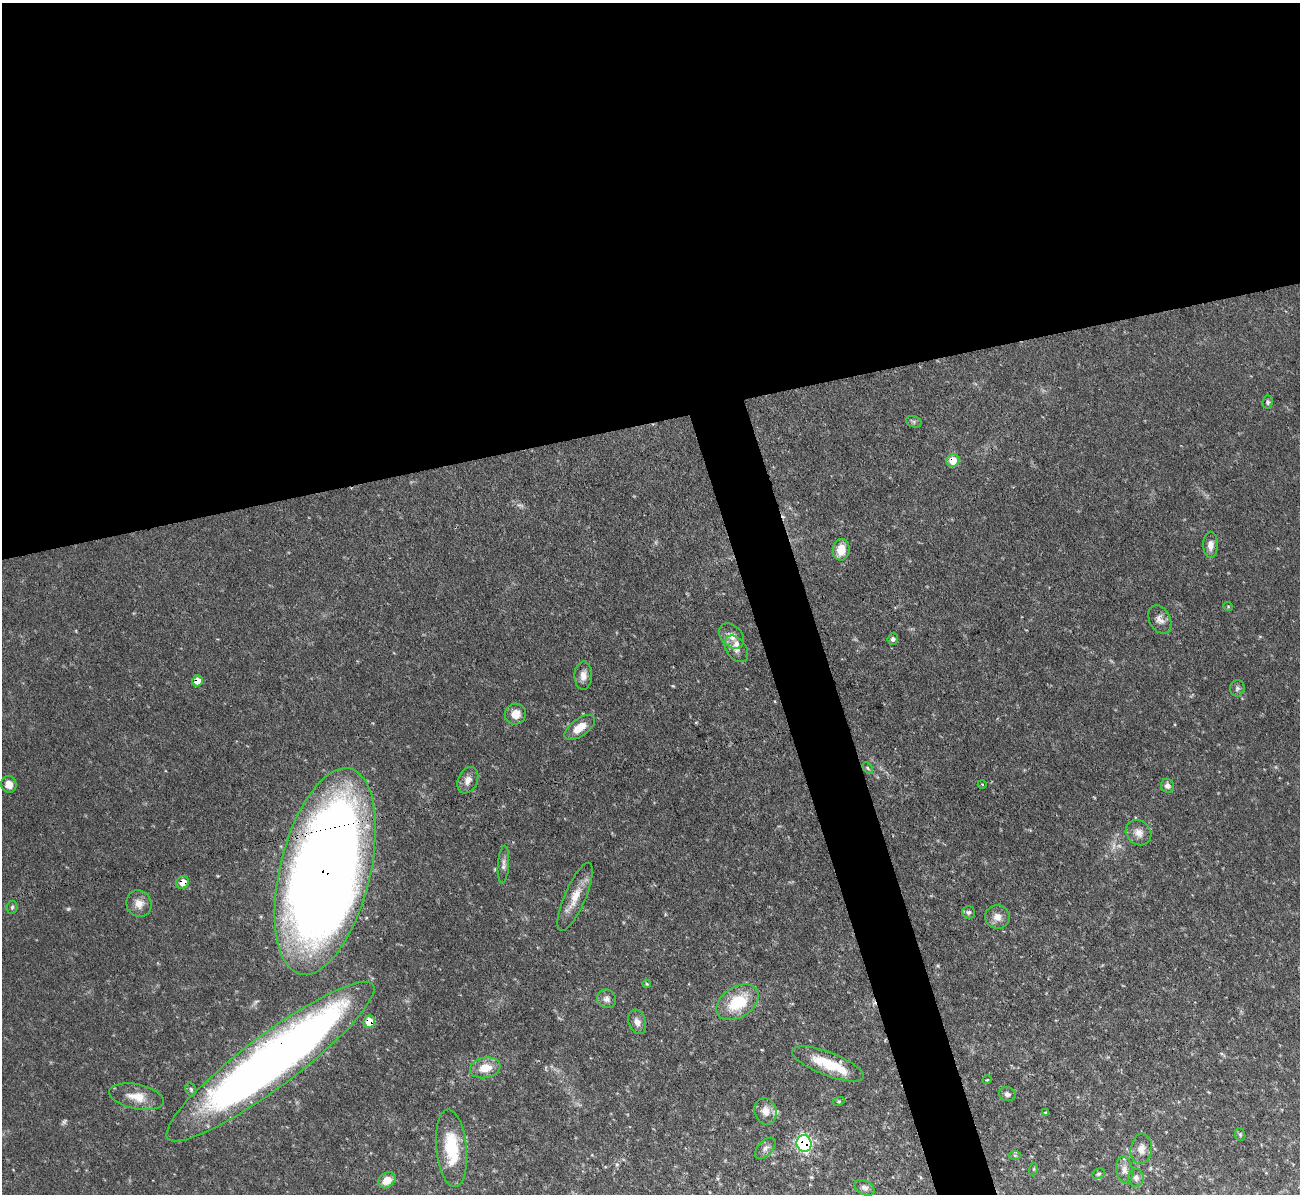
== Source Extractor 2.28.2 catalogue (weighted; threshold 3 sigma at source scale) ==
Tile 2 of 4 x 4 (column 2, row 1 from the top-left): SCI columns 1299-2596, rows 3717-4908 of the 5192 x 5173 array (HDU 1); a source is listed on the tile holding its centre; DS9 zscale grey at full resolution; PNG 1302 x 1196 px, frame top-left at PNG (2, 3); each listed source drawn as its Kron ellipse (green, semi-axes under 4 px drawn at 4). Shown black and unused: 38% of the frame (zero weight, under 3 of 4 exposures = <1% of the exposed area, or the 3 px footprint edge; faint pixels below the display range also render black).
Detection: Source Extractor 2.28.2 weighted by HDU 2 'WHT'; one run over the whole footprint, this tile lists its part. Background 0.103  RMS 0.0052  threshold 0.0233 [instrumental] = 3 sigma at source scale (4.5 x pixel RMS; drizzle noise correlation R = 1.50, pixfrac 1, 0.05/0.05 arcsec/px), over >= 5 px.
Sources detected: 62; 2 too faint to see at this stretch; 1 inside a brighter object's white glare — neither listed nor drawn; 3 inside a brighter listed object's ellipse — not listed separately; the other 56 listed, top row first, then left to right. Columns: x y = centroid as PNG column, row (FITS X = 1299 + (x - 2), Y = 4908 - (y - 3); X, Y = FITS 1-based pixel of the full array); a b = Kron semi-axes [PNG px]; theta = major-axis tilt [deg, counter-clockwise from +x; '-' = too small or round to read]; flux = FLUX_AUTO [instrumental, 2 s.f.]
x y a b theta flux
1268 402 6 5 - 1.1
914 422 8 5 -19 1.1
953 460 6 6 - 9.4
1210 545 13 7 90 3.4
841 550 11 8 82 8.6
1228 606 5 3 - 0.48
1160 619 15 10 -61 3.7
731 636 14 10 -45 4.2
893 639 6 5 - 1.4
736 649 15 9 -53 4.1
583 676 14 8 88 3.8
197 681 5 5 - 5.7
1237 688 8 7 - 1.5
515 714 11 10 - 5.7
580 727 18 8 36 7.3
868 768 6 4 -59 0.81
468 780 14 9 65 4.1
9 784 8 7 - 4.4
982 784 4 3 - 0.39
1167 786 7 6 - 2
1139 833 14 11 -42 4.7
503 865 19 5 86 2.6
325 871 106 45 76 1000
183 882 7 6 - 6.6
575 897 37 10 67 9.4
139 904 13 12 - 5.1
12 907 6 5 - 0.93
969 912 6 6 - 1.3
997 917 12 11 - 4.4
647 984 4 4 - 0.59
607 999 10 9 - 2.6
738 1002 23 15 33 23
369 1022 6 5 - 12
637 1022 12 8 -72 3.4
270 1062 128 26 37 490
828 1064 38 11 -21 18
485 1068 15 10 12 9
987 1080 4 3 - 0.44
191 1090 7 5 -73 1.1
1007 1094 8 7 - 1.8
137 1097 28 12 -12 9.5
839 1101 6 3 18 0.58
765 1111 13 11 -72 5.2
1046 1113 4 2 - 0.64
1240 1135 7 5 -70 0.84
804 1143 8 7 - 110
451 1148 39 15 -84 25
765 1148 13 7 47 2.3
1141 1149 15 10 83 4.6
1015 1155 6 4 -2 0.77
1034 1169 6 4 71 0.64
1124 1170 13 8 -80 3.2
1099 1174 6 5 - 0.98
1136 1178 9 8 - 2.2
387 1180 9 7 35 6.2
865 1188 11 6 -27 1.8
Overlapping masked pixels (flux is a lower limit): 7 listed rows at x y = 953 460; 197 681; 325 871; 183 882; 369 1022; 270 1062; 804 1143